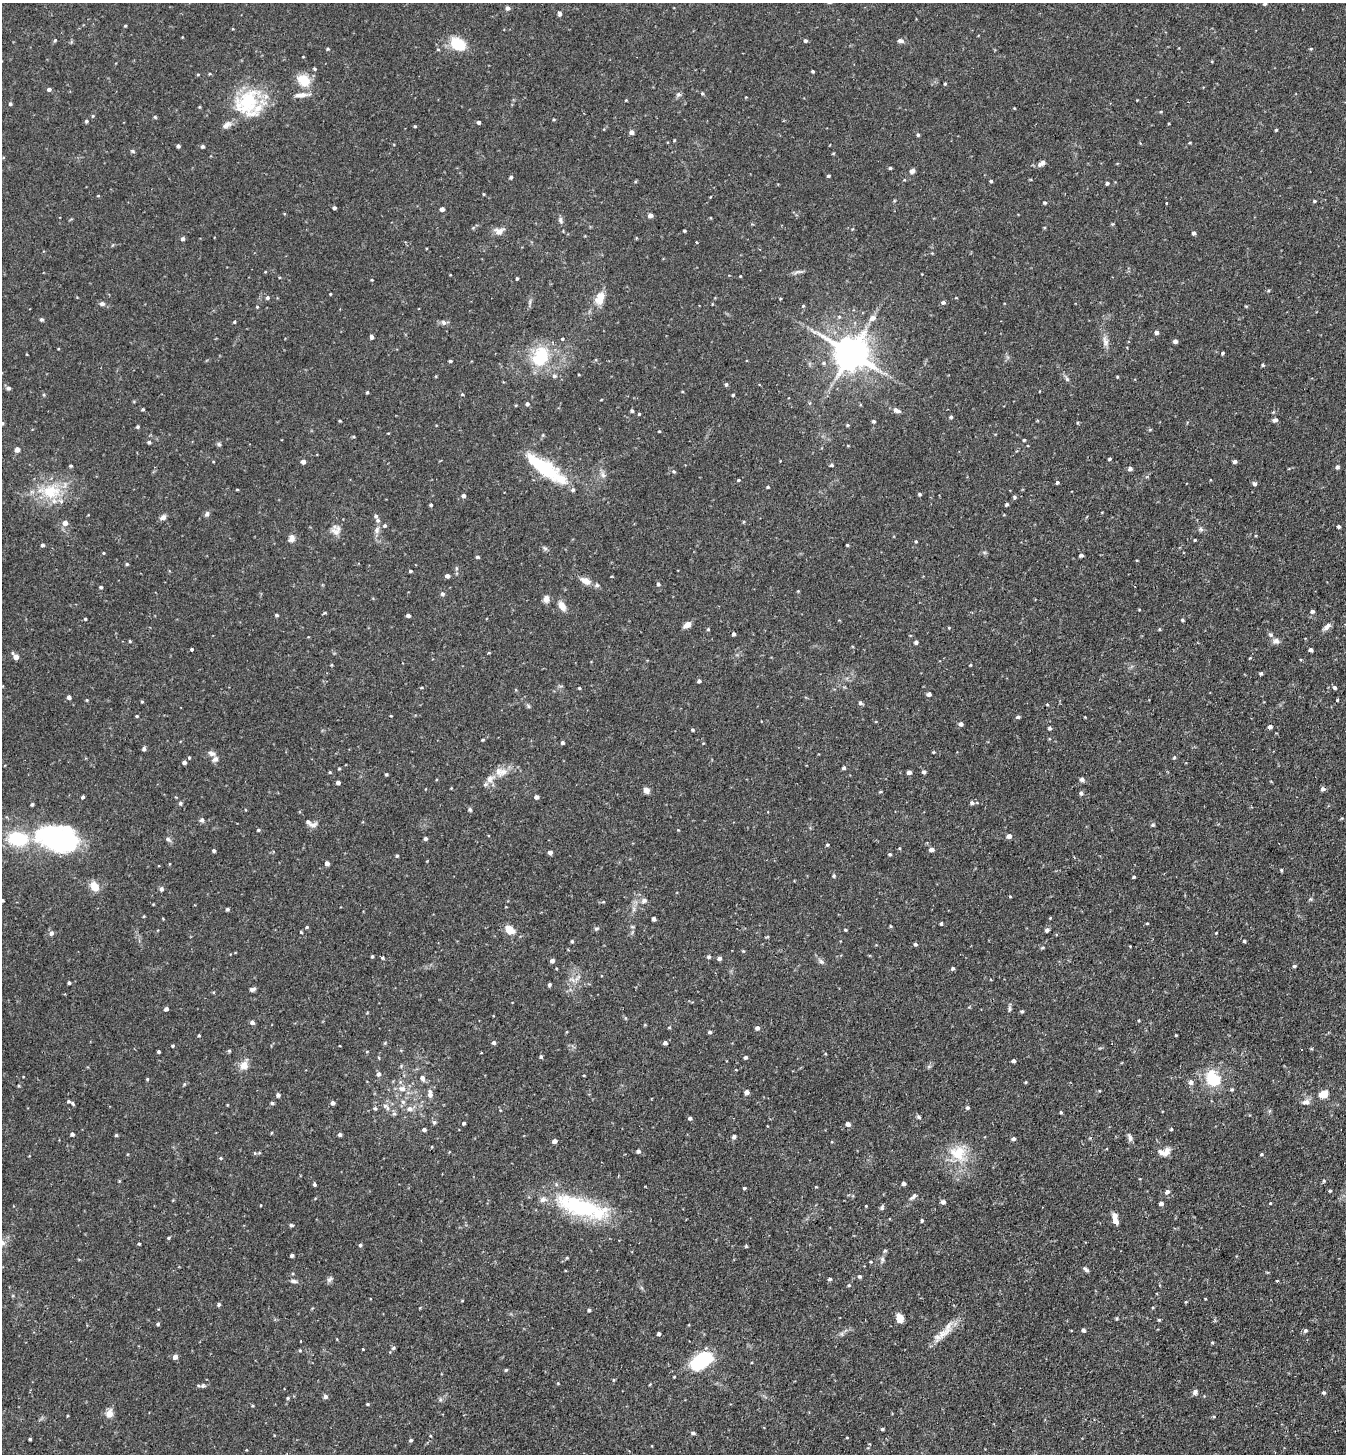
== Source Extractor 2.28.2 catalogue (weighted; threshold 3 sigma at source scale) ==
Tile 6 of 4 x 4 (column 2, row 2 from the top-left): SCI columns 1545-2888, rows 2935-4386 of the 5914 x 5870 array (HDU 1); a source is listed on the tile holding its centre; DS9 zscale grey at full resolution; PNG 1348 x 1456 px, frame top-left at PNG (2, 3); no overlay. Shown black and unused: <1% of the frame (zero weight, under 2 of 3 exposures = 3% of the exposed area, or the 3 px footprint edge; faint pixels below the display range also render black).
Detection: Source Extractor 2.28.2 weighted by HDU 2 'WHT'; one run over the whole footprint, this tile lists its part. Background 0.114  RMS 0.0066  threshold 0.0297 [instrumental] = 3 sigma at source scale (4.5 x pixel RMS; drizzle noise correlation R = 1.50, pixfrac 1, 0.05/0.05 arcsec/px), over >= 5 px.
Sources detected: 431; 3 inside a brighter object's white glare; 1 cosmic-ray / hot-pixel residue — not listed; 12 inside a brighter listed object's ellipse — not listed separately; the other 415 listed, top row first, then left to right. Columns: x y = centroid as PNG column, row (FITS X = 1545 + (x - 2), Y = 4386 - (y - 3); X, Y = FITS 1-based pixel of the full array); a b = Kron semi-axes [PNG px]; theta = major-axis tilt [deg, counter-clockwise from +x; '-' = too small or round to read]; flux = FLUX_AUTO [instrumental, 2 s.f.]
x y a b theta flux
1265 3 4 4 - 1.3
507 8 5 5 - 1.9
559 13 6 4 -81 1.7
125 26 4 3 - 0.59
55 40 4 4 - 0.68
805 41 4 4 - 1.2
900 41 9 6 -17 1.8
458 44 13 10 -34 23
327 49 4 4 - 0.67
1311 49 5 3 - 0.58
314 69 4 3 - 0.75
813 71 3 3 - 0.89
304 80 14 12 -38 13
945 84 3 3 - 0.62
49 89 5 4 - 1.5
702 93 5 3 - 0.74
678 94 6 6 - 1.3
302 95 15 6 3 3.8
626 100 4 3 - 0.48
248 102 35 25 70 38
10 104 4 4 - 0.92
155 117 4 4 - 0.78
554 119 4 3 - 0.55
86 121 5 4 - 0.84
479 122 4 4 - 1.4
415 126 4 4 - 0.57
1276 130 3 3 - 0.63
631 132 5 5 - 2.1
918 135 5 4 - 0.72
674 140 4 3 - 0.49
1190 143 4 3 - 0.52
178 146 4 3 - 1.3
202 146 4 4 - 1.3
133 151 6 5 - 0.9
1041 163 11 6 34 2.3
890 168 4 4 - 0.76
912 171 6 5 - 1.9
828 176 4 3 - 0.89
511 177 4 4 - 1.1
991 181 4 3 - 0.82
1107 183 4 4 - 1.3
484 194 3 3 - 0.54
1314 201 4 4 - 0.68
1045 203 4 4 - 0.85
1166 203 2 2 - 0.53
334 208 4 3 - 1.1
442 209 4 4 - 2.4
650 215 5 4 - 2.3
560 220 9 5 -85 1.6
473 228 6 4 19 0.81
499 231 13 9 3 3.9
684 231 3 2 - 0.65
1193 233 4 4 - 1.5
183 239 5 4 - 1.4
696 242 3 2 - 0.79
798 272 13 5 12 1.9
740 276 3 2 - 0.42
517 279 3 3 - 0.95
330 294 3 2 - 0.47
267 298 5 4 - 1.1
600 298 18 11 65 8.5
943 302 5 5 - 1.4
102 304 7 6 - 1.8
803 306 5 4 - 0.67
1246 306 5 3 - 0.56
257 307 3 3 - 0.53
839 316 5 3 - 0.75
872 318 8 6 22 3.1
41 320 5 4 - 1
234 322 4 3 - 0.65
444 323 8 6 -46 1.8
1156 332 5 4 - 1.8
371 337 4 3 - 1.9
562 339 4 3 - 0.71
1105 341 15 7 -81 3.7
1175 341 4 4 - 1.6
851 353 10 10 - 1300
1222 353 4 3 - 0.77
540 357 29 22 67 27
450 361 4 3 - 0.9
1263 365 4 4 - 0.69
436 376 5 3 - 0.48
554 376 6 5 - 1.4
1117 377 4 3 - 0.54
1067 379 6 5 - 1.1
726 384 5 4 - 1
8 388 6 5 - 1.2
367 392 4 3 - 0.74
462 394 4 4 - 0.64
733 395 3 3 - 0.75
601 400 3 2 - 0.42
527 404 5 4 - 1.3
143 409 4 3 - 0.79
897 410 10 5 -24 2.3
632 411 5 3 - 0.93
639 414 4 3 - 0.6
951 417 4 4 - 1.1
1275 420 6 5 - 1.7
340 421 3 3 - 0.65
873 421 4 4 - 1
2 423 5 3 - 0.65
847 425 5 4 - 0.72
138 427 4 4 - 0.81
1150 430 5 3 - 0.57
659 431 4 2 - 0.47
353 436 4 3 - 0.64
1024 440 3 3 - 0.7
149 442 4 4 - 1.1
219 444 6 5 - 0.99
17 450 5 5 - 2.7
1110 459 4 3 - 0.88
303 462 4 4 - 3
1234 462 4 4 - 1.5
831 465 4 4 - 1.2
71 466 4 3 - 0.77
1337 467 5 5 - 1.4
544 468 46 12 -35 47
1130 469 5 4 - 1.9
674 471 5 4 - 0.93
603 475 9 6 -72 2.2
738 480 5 4 - 0.67
1057 482 4 4 - 1.1
1254 483 6 5 - 1.2
768 487 4 3 - 0.7
237 489 4 3 - 0.49
51 491 27 21 2 24
919 494 4 3 - 0.97
464 496 5 4 - 1.4
1015 497 6 3 -89 0.78
1007 504 4 4 - 1.1
431 505 4 4 - 0.86
207 514 7 5 69 1.6
163 517 8 6 34 2.2
378 520 6 5 - 1.4
65 523 5 5 - 3.1
385 525 5 5 - 1.1
1339 527 3 3 - 1.1
1201 529 7 5 -23 1.4
377 530 10 7 72 2.5
336 531 14 11 36 4.4
292 538 10 8 75 2.7
1195 540 3 2 - 0.57
916 541 4 3 - 0.63
42 545 4 4 - 1.2
847 545 3 3 - 0.67
545 548 7 4 -19 1.1
103 553 4 3 - 0.52
1081 555 4 3 - 1.4
477 557 4 3 - 0.92
127 564 4 4 - 0.7
456 568 6 4 -88 0.86
410 571 5 3 - 0.83
447 576 4 4 - 2.2
586 581 11 7 -29 5.2
658 584 5 4 - 0.78
597 585 6 5 - 1.2
101 587 4 4 - 0.96
442 594 5 5 - 1.4
546 599 8 6 82 3.4
562 606 10 7 -59 5.2
1312 611 5 4 - 1.4
325 613 5 3 - 0.62
276 615 4 3 - 0.88
408 615 4 3 - 1.7
85 619 3 3 - 0.65
1182 620 4 3 - 0.87
687 625 8 6 32 3.9
1327 627 12 6 42 2.5
708 629 4 4 - 0.63
1159 629 5 3 - 0.6
733 634 4 4 - 1.1
1271 635 6 6 - 1.3
130 641 4 3 - 0.66
1276 641 10 7 12 2.3
916 642 5 4 - 1.3
192 649 3 3 - 1.7
1311 650 4 4 - 1.9
489 653 4 3 - 0.51
16 656 6 4 -48 4.7
970 665 3 3 - 0.56
1261 673 4 3 - 0.96
699 681 4 4 - 1.4
1334 687 5 4 - 1.3
421 688 4 3 - 0.58
579 688 3 3 - 0.62
929 694 5 4 - 2.1
69 697 5 4 - 1.7
87 700 5 3 - 0.57
1337 700 3 3 - 2.7
142 702 5 3 - 0.61
860 703 5 4 - 1.3
528 706 6 4 -71 0.85
137 716 4 3 - 0.64
391 716 3 2 - 0.42
1018 717 5 4 - 1.3
961 724 5 4 - 1.8
1270 727 5 4 - 1.8
1050 728 4 4 - 1.3
692 730 4 3 - 0.76
483 740 4 3 - 0.72
562 743 4 4 - 1.1
703 743 4 2 - 0.46
144 749 5 5 - 1.3
934 752 4 3 - 0.59
212 753 11 6 -20 2.2
189 757 4 3 - 0.61
1174 757 5 4 - 0.76
184 762 4 4 - 1.7
844 768 4 4 - 1.2
330 772 4 3 - 0.61
503 772 12 10 2 5.6
909 772 5 4 - 2
924 772 4 4 - 1.5
386 774 4 3 - 0.79
490 779 12 9 48 5.1
1082 779 6 6 - 1.4
338 783 4 4 - 2.1
1322 789 5 5 - 1.7
646 790 7 6 - 2.7
880 792 5 3 - 0.7
1081 793 5 5 - 1.5
83 797 3 3 - 1.1
536 797 5 4 - 1.9
180 803 6 4 88 0.94
972 803 6 5 - 1.6
470 810 6 5 - 0.98
202 820 6 5 - 1.5
310 823 18 7 -26 3.3
1153 825 5 5 - 1
258 830 4 4 - 0.76
678 830 3 3 - 0.43
51 833 43 39 -3 68
1009 836 5 5 - 2.7
168 839 7 5 -37 1.6
426 839 4 4 - 1.4
827 845 4 3 - 0.81
931 850 5 4 - 2.9
214 851 4 4 - 0.94
550 852 4 4 - 2.3
890 854 4 4 - 0.86
397 856 4 3 - 0.8
327 863 4 4 - 2.7
1281 870 4 3 - 0.72
834 876 5 4 - 0.88
1134 877 3 3 - 0.75
95 887 9 7 -52 9
161 889 6 5 - 1.6
1010 896 4 2 - 0.46
1310 899 5 5 - 0.89
2 900 3 3 - 0.93
644 901 8 6 18 2
603 902 4 3 - 0.53
227 909 4 4 - 1.1
144 916 5 3 - 0.5
1050 918 4 3 - 0.52
653 919 4 3 - 1.6
941 923 4 3 - 0.75
1147 923 3 3 - 0.52
890 926 5 3 - 0.53
307 927 4 4 - 0.7
509 929 10 7 -40 8.9
596 929 6 4 0 0.89
845 930 4 3 - 0.6
1047 930 6 5 - 1.4
301 932 4 3 - 0.54
51 933 7 6 - 2
1216 933 4 3 - 0.43
572 941 5 4 - 0.76
1244 941 4 3 - 0.87
915 944 4 4 - 1.1
1043 948 5 3 - 0.74
743 951 4 4 - 0.58
372 956 4 3 - 0.75
709 957 5 4 - 1.1
382 958 3 3 - 1.5
719 958 5 4 - 1.7
552 961 4 4 - 1.9
821 962 9 6 -47 1.7
1294 966 5 3 - 1
953 968 5 4 - 1
578 977 13 4 49 2.2
69 983 3 3 - 1
549 985 4 4 - 1
252 989 6 4 17 1.6
166 1009 4 4 - 1.6
1010 1009 9 4 -90 1.2
1022 1011 5 4 - 0.84
625 1018 6 3 -71 0.68
252 1022 5 4 - 1.9
669 1027 4 3 - 0.58
757 1028 5 4 - 1.9
710 1032 5 4 - 1
199 1035 3 3 - 0.66
1176 1035 3 2 - 0.53
494 1043 4 4 - 1.4
665 1043 4 4 - 1.7
173 1046 4 3 - 0.74
339 1046 3 2 - 0.78
1301 1049 2 2 - 0.63
229 1051 5 4 - 0.78
159 1052 3 3 - 1
541 1057 4 4 - 1.1
746 1057 4 4 - 1.1
1013 1061 4 3 - 1.5
244 1065 9 8 - 5.9
735 1069 3 3 - 1.4
379 1074 5 5 - 1.9
584 1075 3 2 - 0.49
422 1078 8 6 -62 2.4
147 1079 4 3 - 0.65
1213 1079 16 12 -54 23
1026 1082 5 3 - 0.61
1191 1082 7 6 - 2.2
402 1088 11 7 -10 4.2
1232 1089 4 4 - 0.82
747 1092 4 4 - 2.9
430 1094 11 6 -88 3.1
1324 1094 9 7 20 7.4
278 1095 4 4 - 1.7
69 1101 5 4 - 0.94
403 1102 7 5 -43 1.5
1306 1102 11 7 15 2.7
272 1103 4 3 - 1.2
332 1103 4 4 - 2.1
385 1106 9 6 -13 2.4
375 1108 5 4 - 1.1
967 1108 5 4 - 1.1
410 1109 7 6 - 2.9
1061 1112 4 3 - 0.77
394 1114 6 5 - 1.2
919 1117 6 5 - 1.1
690 1118 4 4 - 1.3
434 1122 6 5 - 1.1
464 1123 3 3 - 1.2
848 1124 5 4 - 3
424 1129 4 4 - 1.4
1171 1129 4 4 - 0.69
271 1133 4 3 - 0.47
72 1134 4 3 - 1.6
340 1134 4 3 - 1.6
116 1135 4 4 - 0.82
734 1137 6 5 - 1.3
1130 1137 12 5 -74 2.1
1013 1139 5 4 - 1.3
555 1141 5 4 - 2.1
638 1151 5 4 - 1.5
1166 1152 13 7 59 3.7
255 1153 5 5 - 0.73
958 1153 25 21 -34 19
1261 1154 4 3 - 0.73
221 1158 4 4 - 0.63
119 1181 5 3 - 0.55
1324 1181 5 4 - 0.71
904 1183 4 4 - 1.6
314 1184 4 3 - 1.1
744 1188 4 3 - 0.76
1330 1191 4 3 - 0.63
1167 1192 7 5 41 1.9
913 1196 11 5 46 1.7
943 1202 6 5 - 1.5
1161 1203 4 4 - 2
1270 1203 3 3 - 0.45
582 1207 64 20 -18 64
882 1207 7 5 61 1.2
922 1220 4 3 - 0.99
1115 1221 8 6 -64 3.4
291 1225 5 4 - 1.2
169 1238 4 3 - 0.75
2 1243 8 6 0 2.2
139 1244 3 3 - 0.67
360 1245 4 4 - 0.91
746 1246 4 3 - 0.65
885 1250 5 4 - 0.89
292 1255 3 3 - 1.4
567 1258 4 3 - 0.66
882 1259 8 5 -73 1.4
1086 1269 9 4 -40 1.3
859 1276 4 4 - 1.2
329 1279 10 5 41 1.5
830 1279 5 4 - 0.82
294 1281 9 5 -10 1.7
1277 1281 3 3 - 1.1
849 1285 4 4 - 0.64
1186 1302 5 3 - 0.57
219 1304 5 4 - 1.1
589 1310 4 3 - 1.2
900 1318 8 6 -73 6.9
1159 1320 4 4 - 0.64
158 1324 4 4 - 0.83
1083 1330 4 4 - 1.5
1305 1330 5 5 - 1.3
659 1334 4 3 - 1.2
842 1334 6 4 -72 0.92
942 1334 35 9 40 9.5
1212 1342 4 4 - 0.66
393 1348 5 4 - 1.1
363 1349 3 2 - 0.61
300 1350 4 4 - 0.72
175 1357 5 4 - 3.3
701 1361 26 14 34 33
506 1370 4 4 - 0.84
613 1380 5 3 - 0.61
558 1383 4 4 - 0.51
202 1386 5 5 - 1.1
1195 1392 7 6 - 1.8
1324 1393 4 4 - 1
325 1396 6 5 - 1.6
288 1398 4 4 - 0.73
367 1404 4 3 - 0.73
109 1414 10 8 77 4.8
882 1429 4 3 - 1
693 1433 5 4 - 1.3
847 1438 4 3 - 0.41
30 1439 3 3 - 0.74
411 1440 4 4 - 1.1
Isophote crosses this tile's border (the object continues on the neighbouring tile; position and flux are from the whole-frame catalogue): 3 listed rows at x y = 1265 3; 2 900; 2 1243